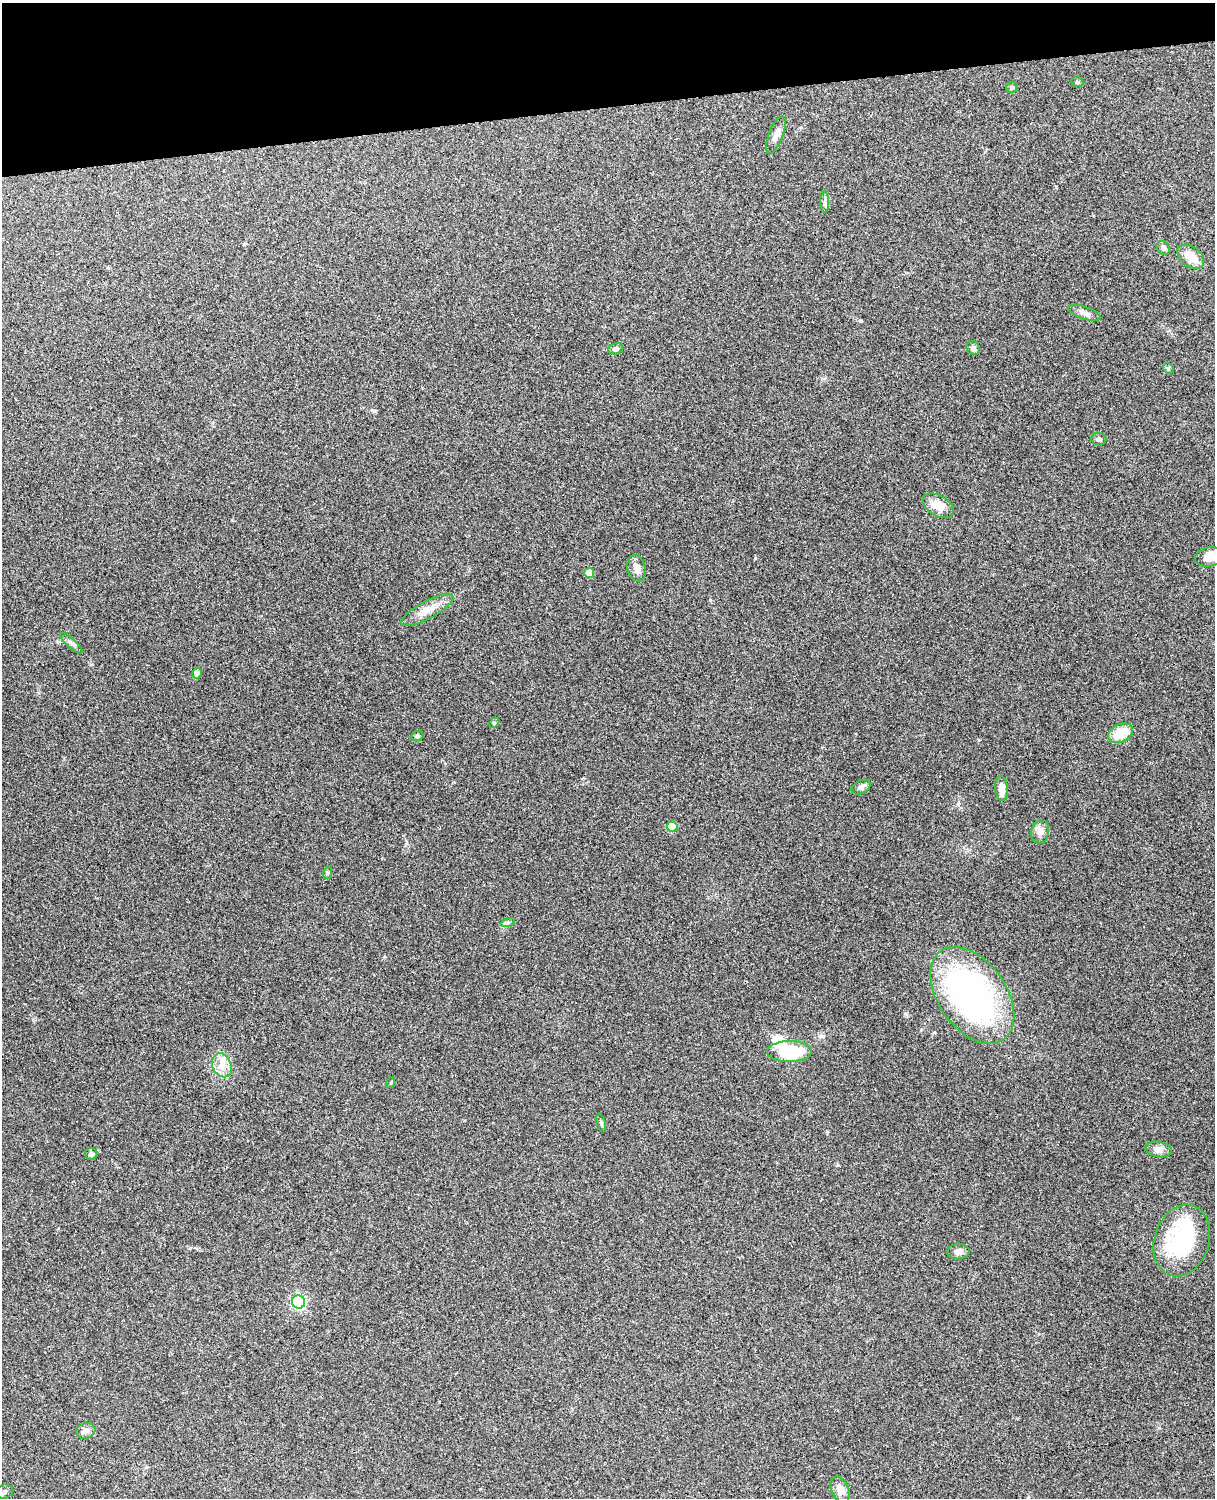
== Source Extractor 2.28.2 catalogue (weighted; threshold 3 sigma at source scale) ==
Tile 3 of 4 x 3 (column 3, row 1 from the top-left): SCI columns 2543-3755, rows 3154-4649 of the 5088 x 4925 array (HDU 1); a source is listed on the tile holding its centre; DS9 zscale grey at full resolution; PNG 1217 x 1500 px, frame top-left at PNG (2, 3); each listed source drawn as its Kron ellipse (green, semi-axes under 4 px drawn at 4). Shown black and unused: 7% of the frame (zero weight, under 3 of 4 exposures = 6% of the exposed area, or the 3 px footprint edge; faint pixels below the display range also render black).
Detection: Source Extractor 2.28.2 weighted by HDU 2 'WHT'; one run over the whole footprint, this tile lists its part. Background 0.279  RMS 0.0092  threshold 0.0413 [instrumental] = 3 sigma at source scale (4.5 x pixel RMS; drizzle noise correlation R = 1.50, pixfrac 1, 0.05/0.05 arcsec/px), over >= 5 px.
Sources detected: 42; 1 inside a brighter object's white glare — neither listed nor drawn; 1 inside a brighter listed object's ellipse — not listed separately; the other 40 listed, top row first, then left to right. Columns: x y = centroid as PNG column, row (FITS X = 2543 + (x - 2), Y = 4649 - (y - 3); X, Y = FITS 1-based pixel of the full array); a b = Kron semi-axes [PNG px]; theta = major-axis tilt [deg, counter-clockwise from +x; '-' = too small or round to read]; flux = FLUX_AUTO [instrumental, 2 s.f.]
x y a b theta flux
1077 82 6 5 - 1.3
1012 87 6 5 - 1.7
776 135 19 7 69 5.4
825 202 10 4 -89 2.4
1163 248 7 6 - 2
1191 257 15 10 -37 14
1084 313 17 6 -19 5
973 348 7 6 - 3
616 349 7 5 13 2.4
1168 368 6 4 -44 1.3
1099 439 8 6 -6 2.3
938 506 17 10 -31 12
1209 557 14 9 13 9.9
637 568 13 9 -77 5.7
589 573 5 5 - 13
427 610 29 8 28 12
71 643 14 4 -42 2.9
197 673 5 4 - 3.5
494 723 6 4 46 1.3
1121 733 13 8 26 21
417 736 6 5 - 1.8
861 787 10 6 26 3
1002 788 12 6 -84 8
672 827 5 5 - 20
1040 832 12 9 76 5.3
327 873 6 4 72 1.3
508 922 7 4 20 1.5
972 995 54 34 -55 260
789 1052 23 10 1 43
222 1065 12 9 -64 8.7
390 1083 5 3 - 0.89
601 1123 9 4 -73 1.8
1159 1149 14 7 -9 4.9
91 1154 6 5 - 2.4
1182 1240 37 27 71 89
958 1252 11 8 3 4
298 1302 7 6 - 150
86 1431 10 7 18 4
840 1489 14 9 -66 8.2
5 1491 8 7 - 2.6
Isophote crosses this tile's border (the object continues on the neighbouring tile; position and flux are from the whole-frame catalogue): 2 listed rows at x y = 1209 557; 5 1491
Unlisted compact peaks at least as high as the median listed source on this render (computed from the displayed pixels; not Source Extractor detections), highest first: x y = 374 411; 755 558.